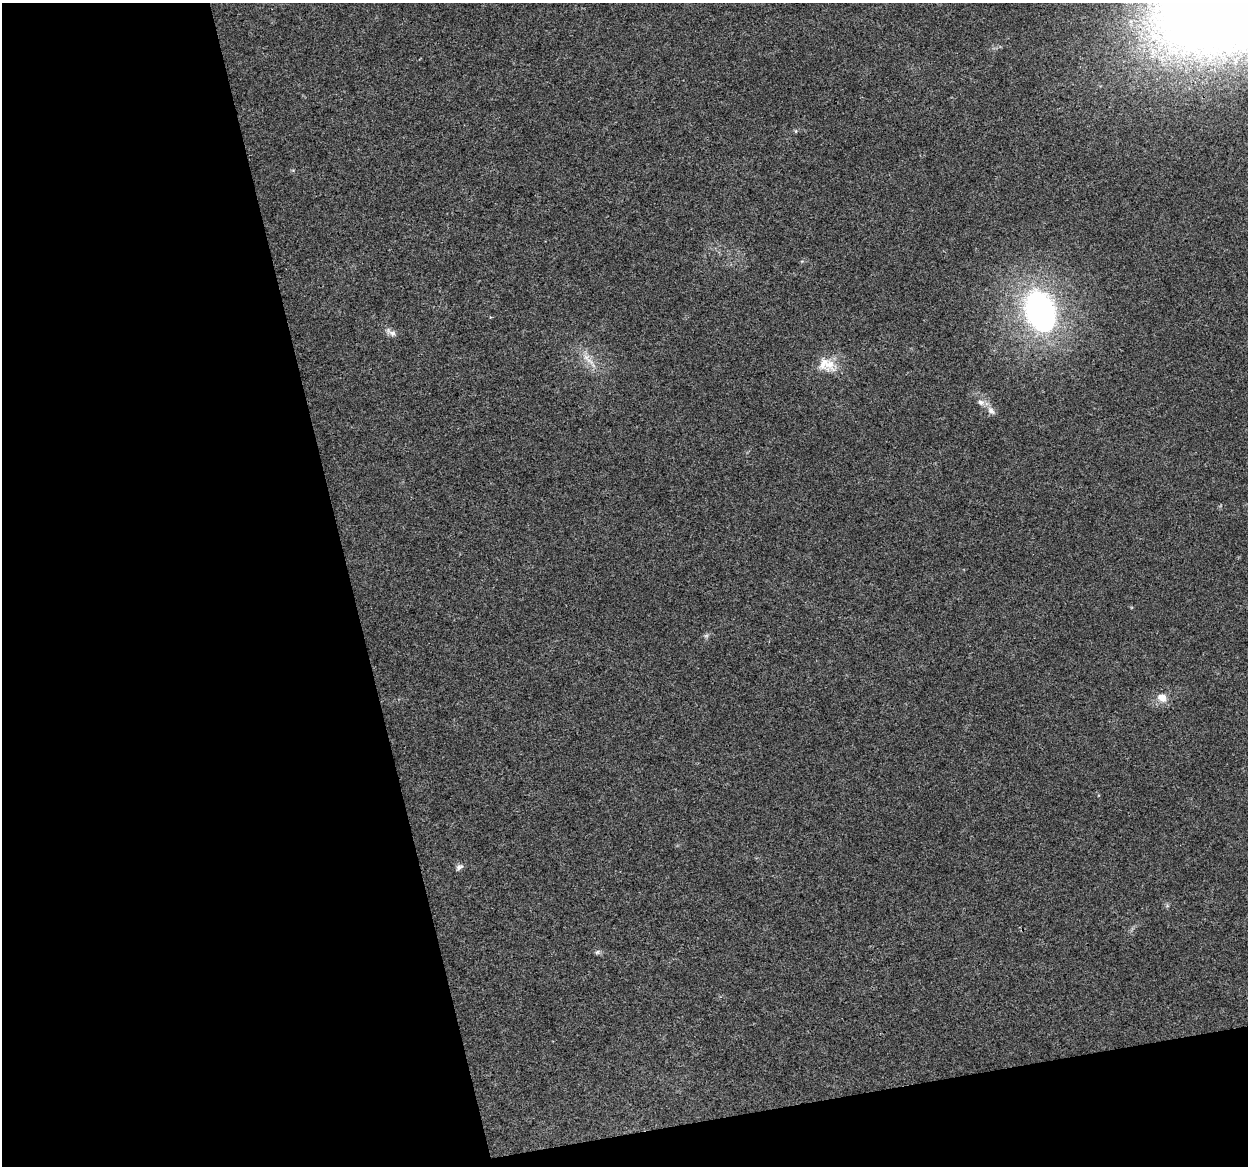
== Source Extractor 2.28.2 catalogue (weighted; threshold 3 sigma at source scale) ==
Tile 3 of 2 x 2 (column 1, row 2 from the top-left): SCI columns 2-1247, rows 29-1192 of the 2494 x 2398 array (HDU 1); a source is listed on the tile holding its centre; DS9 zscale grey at full resolution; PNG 1250 x 1168 px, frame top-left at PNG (2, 3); no overlay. Shown black and unused: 32% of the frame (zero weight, under 3 of 4 exposures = <1% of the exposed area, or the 3 px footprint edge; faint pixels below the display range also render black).
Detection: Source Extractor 2.28.2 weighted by HDU 2 'WHT'; one run over the whole footprint, this tile lists its part. Background 0.0302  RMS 0.0052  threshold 0.0232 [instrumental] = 3 sigma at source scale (4.5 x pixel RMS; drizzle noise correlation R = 1.50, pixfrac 1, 0.0396/0.0396 arcsec/px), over >= 5 px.
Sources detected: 11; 1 inside a brighter listed object's ellipse — not listed separately; the other 10 listed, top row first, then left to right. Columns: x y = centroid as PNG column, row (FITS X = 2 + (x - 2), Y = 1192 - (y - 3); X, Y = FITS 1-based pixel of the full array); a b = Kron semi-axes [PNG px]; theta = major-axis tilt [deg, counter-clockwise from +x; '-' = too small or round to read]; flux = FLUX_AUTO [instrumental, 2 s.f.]
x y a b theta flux
1040 311 39 27 -71 130
392 333 15 6 -31 2.7
586 357 10 6 -64 3.1
830 364 23 18 85 9.4
981 402 10 8 -19 2.4
991 411 12 8 -50 2.9
706 636 7 4 19 0.93
1162 697 8 7 - 6.3
459 867 11 6 27 1.7
597 952 7 5 44 1